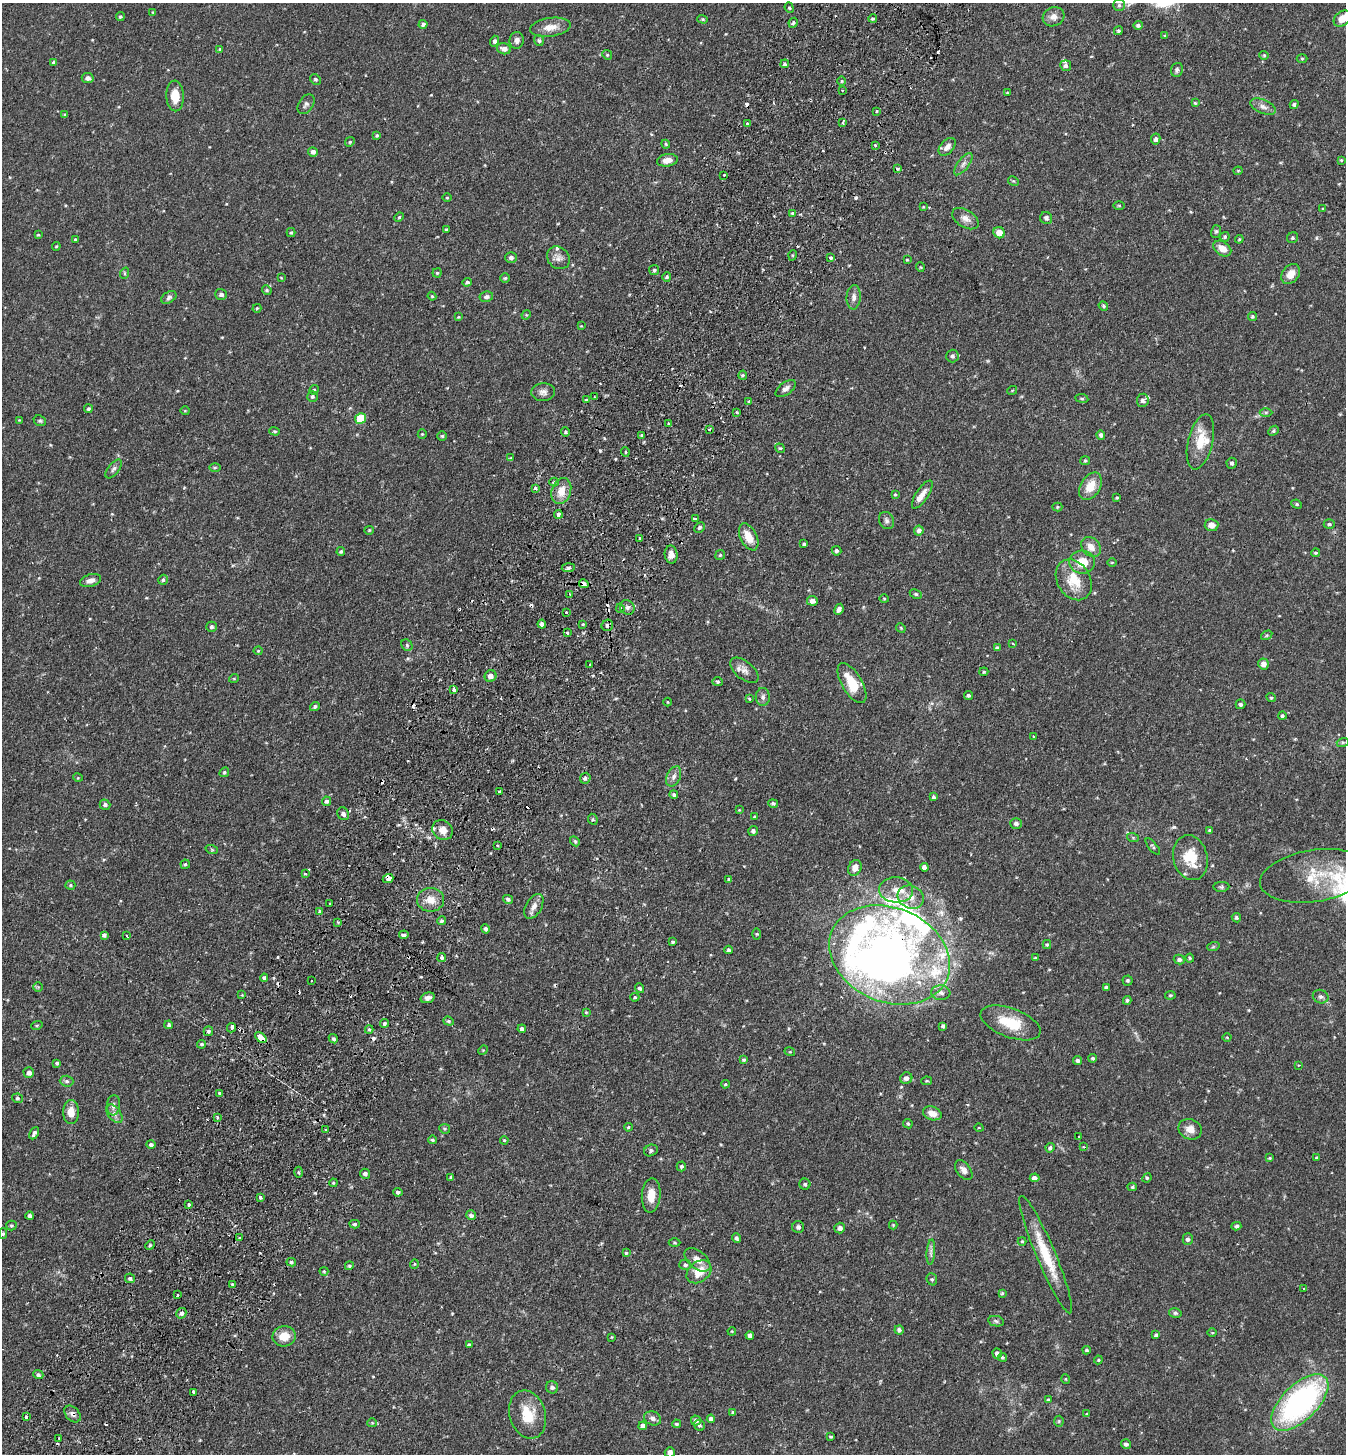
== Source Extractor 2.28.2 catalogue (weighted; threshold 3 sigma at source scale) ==
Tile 7 of 4 x 4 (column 3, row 2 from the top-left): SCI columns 2889-4232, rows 2935-4386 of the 5914 x 5870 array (HDU 1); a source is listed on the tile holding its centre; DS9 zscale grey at full resolution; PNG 1348 x 1456 px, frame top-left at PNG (2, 3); each listed source drawn as its Kron ellipse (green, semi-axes under 4 px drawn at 4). Shown black and unused: <1% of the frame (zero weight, under 2 of 3 exposures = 3% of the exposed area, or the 3 px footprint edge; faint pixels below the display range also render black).
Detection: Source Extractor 2.28.2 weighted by HDU 2 'WHT'; one run over the whole footprint, this tile lists its part. Background 0.114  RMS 0.0066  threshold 0.0297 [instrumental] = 3 sigma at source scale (4.5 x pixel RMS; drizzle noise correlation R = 1.50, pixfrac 1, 0.05/0.05 arcsec/px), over >= 5 px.
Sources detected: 457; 3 inside a brighter object's white glare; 32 cosmic-ray / hot-pixel residue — neither listed nor drawn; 13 inside a brighter listed object's ellipse — not listed separately; the other 409 listed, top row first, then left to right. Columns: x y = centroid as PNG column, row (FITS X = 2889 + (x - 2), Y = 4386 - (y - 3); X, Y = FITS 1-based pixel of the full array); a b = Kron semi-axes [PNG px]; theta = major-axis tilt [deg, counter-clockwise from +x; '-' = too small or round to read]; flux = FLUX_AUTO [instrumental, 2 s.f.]
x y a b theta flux
1119 5 6 6 - 1.4
789 8 5 4 - 1.1
153 12 4 3 - 0.54
120 17 4 4 - 0.97
1053 17 11 9 25 3.9
1342 18 9 7 40 7.1
703 19 5 4 - 0.83
873 19 4 3 - 0.75
793 23 5 4 - 1.3
423 24 4 4 - 1.8
1138 25 5 4 - 1.4
550 27 20 9 8 6.9
1118 31 4 4 - 1.1
1165 36 4 4 - 0.65
517 40 8 7 - 2.5
539 40 6 5 - 1.2
494 41 5 4 - 1.4
220 49 4 3 - 0.71
504 49 7 5 -14 3.5
607 55 5 4 - 0.77
1264 55 4 4 - 0.68
1302 58 5 3 - 0.66
54 62 4 3 - 1.4
785 64 4 4 - 1.1
1066 66 5 5 - 1.9
1177 70 7 6 - 1.5
88 78 6 5 - 2.2
315 79 6 4 -46 0.98
842 81 5 3 - 0.71
842 90 3 2 - 0.52
1007 93 4 3 - 0.52
175 96 15 8 -88 9.5
1195 103 4 3 - 0.65
306 104 11 7 58 2
1294 104 4 4 - 1.1
1263 107 13 7 -23 3.3
876 111 3 3 - 1.2
64 115 4 4 - 0.81
747 123 3 2 - 0.85
843 123 4 3 - 1.9
377 135 4 3 - 0.77
1156 139 5 4 - 1.7
350 142 5 4 - 0.81
666 144 4 3 - 0.69
875 145 3 3 - 1.2
947 147 10 6 48 3.5
313 152 5 4 - 2.3
667 160 10 6 10 5.1
1341 160 3 3 - 0.53
963 164 13 5 52 2.8
897 169 3 3 - 1.2
1238 171 4 4 - 0.59
724 175 3 3 - 1.3
1013 181 6 4 -32 0.68
447 198 5 3 - 0.61
1119 205 5 3 - 0.64
923 207 4 3 - 0.51
1323 209 4 4 - 0.59
793 213 4 4 - 1
399 217 5 4 - 0.76
1046 218 6 6 - 1.8
965 219 15 8 -32 4.2
446 230 3 3 - 0.83
1216 231 6 5 - 1.1
291 232 4 4 - 0.74
999 233 6 5 - 6.6
38 235 4 3 - 0.63
1225 237 5 4 - 1.1
1292 238 6 5 - 0.97
76 239 4 3 - 0.78
1239 239 4 3 - 0.64
56 246 4 3 - 0.57
1222 248 10 6 -35 5.9
793 255 5 3 - 0.66
511 258 5 5 - 1.9
558 258 12 10 -44 3.6
831 258 3 3 - 1.9
907 260 3 2 - 0.52
920 267 5 3 - 0.52
654 270 5 5 - 1.1
125 273 6 3 72 0.74
437 273 4 4 - 0.8
1291 274 11 8 51 6.6
667 277 4 4 - 0.86
281 278 4 3 - 0.46
505 278 4 4 - 0.89
467 282 5 4 - 1.4
267 290 5 4 - 0.96
221 294 6 5 - 1.9
432 296 4 4 - 0.64
169 297 8 5 34 1.6
486 297 7 5 11 1.8
854 297 12 7 86 3
1103 306 5 4 - 0.86
257 308 4 4 - 0.67
526 315 5 4 - 0.57
1252 316 4 4 - 0.93
458 317 4 4 - 0.51
581 326 4 3 - 0.49
952 356 6 6 - 1.6
743 375 5 4 - 0.93
786 389 12 6 37 2.6
314 390 5 4 - 0.83
1012 391 5 3 - 0.5
543 392 12 9 4 3.2
312 396 5 5 - 1.2
595 397 3 3 - 0.9
1082 398 6 3 -8 0.86
586 400 3 2 - 0.62
1143 400 6 6 - 2.3
749 402 3 3 - 1.2
88 409 4 3 - 0.92
185 411 4 4 - 0.59
737 412 4 3 - 0.73
1266 412 6 4 1 0.93
360 418 5 5 - 18
19 420 3 3 - 0.41
40 421 6 5 - 1
669 424 3 3 - 1.8
709 429 4 2 - 0.92
275 431 5 4 - 0.74
1274 431 6 4 42 1
565 432 5 4 - 0.94
422 434 5 4 - 0.64
642 435 4 3 - 0.77
1101 435 4 4 - 1.6
442 436 4 4 - 0.88
1200 442 28 12 76 14
780 448 5 4 - 0.76
625 452 5 3 - 0.62
511 458 4 3 - 0.58
1085 461 5 4 - 0.75
1232 463 5 5 - 1.3
215 467 6 4 1 0.77
114 469 11 5 53 2
554 482 4 4 - 0.76
1090 486 15 9 59 11
535 488 3 3 - 1.6
561 491 13 9 72 7.8
895 494 3 3 - 0.71
922 495 16 6 57 4.6
1117 498 4 3 - 0.69
1297 504 5 4 - 0.91
1057 507 5 4 - 0.71
558 514 4 3 - 2.4
695 519 4 3 - 2.2
886 520 9 7 -65 1.9
1329 524 5 4 - 1
1212 525 7 6 - 4.6
699 527 6 4 45 1.2
369 530 4 4 - 0.59
919 531 5 4 - 2.1
749 537 14 8 -63 8.6
640 539 3 3 - 2.7
804 544 3 3 - 0.91
1091 547 11 8 -46 5.3
836 551 5 4 - 1.3
341 552 4 4 - 0.91
1316 553 4 3 - 0.73
671 554 9 6 -80 3.7
720 555 5 4 - 0.92
1082 562 13 11 -5 12
1112 562 4 3 - 0.49
568 568 6 4 5 1.1
91 580 11 6 17 3.3
163 580 5 4 - 1.1
1074 580 22 16 -58 16
584 584 5 3 - 16
570 594 3 3 - 1.2
916 594 6 4 -27 0.98
884 598 5 3 - 0.65
812 601 5 5 - 3.5
627 607 7 7 - 2.2
620 608 4 3 - 1.3
839 609 6 4 63 2.3
566 612 3 3 - 0.89
542 624 4 4 - 2.3
583 624 4 3 - 0.56
607 625 6 5 - 1.8
211 627 5 5 - 1.2
901 628 5 4 - 0.62
567 633 3 3 - 2.1
1267 635 6 4 31 0.79
1013 644 4 2 - 0.61
407 645 6 5 - 1
997 648 4 4 - 1.6
258 651 4 4 - 0.69
590 664 3 3 - 1.3
1263 664 5 5 - 4.6
744 670 17 9 -39 4.2
984 672 4 3 - 0.74
490 676 6 5 - 3.5
234 678 5 3 - 0.55
718 682 5 4 - 0.93
852 683 22 10 -59 17
454 690 4 3 - 2.4
968 695 4 4 - 1.1
763 697 9 7 88 2.2
1271 698 5 4 - 0.9
749 699 4 3 - 0.79
668 702 4 3 - 0.45
1241 704 5 5 - 1.2
315 707 5 4 - 1.4
1282 716 4 4 - 1.1
1034 737 3 3 - 1.5
1343 742 6 4 18 0.81
224 772 5 4 - 0.85
674 776 11 6 64 3
78 778 5 3 - 0.51
585 778 5 5 - 1.7
499 792 2 2 - 0.79
674 795 4 4 - 1.3
933 797 4 4 - 0.88
326 801 4 4 - 1.4
773 803 5 4 - 0.95
105 805 5 5 - 1.3
739 810 4 4 - 0.5
343 814 6 5 - 2.2
754 817 4 3 - 0.67
593 819 6 4 -62 0.86
1016 823 5 5 - 1.9
443 830 11 9 -42 5.7
1210 830 4 4 - 0.99
753 831 5 4 - 1.6
1133 838 6 4 -20 0.82
575 841 5 4 - 0.92
497 846 3 3 - 0.98
1153 847 10 3 -51 0.99
212 850 6 4 -19 0.76
1190 858 23 17 -76 18
185 864 4 4 - 0.94
924 867 4 4 - 2.5
855 868 8 6 64 4
305 874 3 3 - 1
1314 876 54 26 9 31
388 879 5 3 - 3.9
729 879 4 3 - 0.74
70 885 5 4 - 0.83
1221 887 8 5 2 1.2
896 890 17 12 -4 7.9
911 897 13 11 -26 7.3
508 899 5 4 - 1.4
430 900 13 12 - 7.4
330 904 3 3 - 0.85
534 906 13 8 60 3.9
319 911 3 3 - 0.95
1236 918 5 4 - 1.1
442 921 5 4 - 1.1
338 922 3 3 - 1.2
485 929 5 4 - 1.3
757 934 5 3 - 0.61
104 935 4 4 - 1.7
404 935 5 4 - 1.4
127 936 3 2 - 0.65
672 942 3 3 - 0.9
1047 944 4 4 - 0.8
1213 947 6 4 19 0.72
729 950 4 4 - 1.3
890 955 62 47 -22 280
442 958 4 4 - 1.5
1035 958 4 3 - 0.68
1190 958 4 4 - 0.7
1179 959 5 4 - 1.4
264 978 4 3 - 3
311 980 3 3 - 1.1
1127 980 5 5 - 0.97
38 987 5 5 - 0.7
639 988 5 4 - 1.2
1106 988 4 3 - 1.4
941 993 9 7 -6 2.7
242 995 3 3 - 0.47
1170 995 5 4 - 0.66
635 997 4 4 - 0.79
1321 997 8 6 -22 1.8
428 998 7 5 16 2.7
1127 1000 4 4 - 1
586 1012 4 3 - 0.54
449 1021 5 4 - 0.92
385 1023 4 3 - 1.3
1010 1023 31 14 -20 20
37 1025 6 3 19 0.66
169 1025 4 4 - 1.2
943 1026 4 3 - 1.3
232 1028 5 3 - 5.1
369 1029 4 4 - 0.97
522 1029 4 4 - 1.5
208 1031 5 5 - 1.4
261 1037 7 4 -41 22
1227 1037 4 3 - 0.47
333 1039 5 4 - 1
202 1044 4 3 - 0.9
483 1050 5 4 - 0.61
790 1052 5 3 - 0.62
1093 1058 4 4 - 0.94
744 1060 4 3 - 0.98
1077 1060 4 4 - 1.3
57 1063 4 3 - 0.89
1299 1065 3 3 - 0.55
29 1073 5 5 - 2.5
906 1078 6 5 - 2.5
67 1081 7 5 -3 1.5
926 1081 5 4 - 0.7
725 1084 4 3 - 0.72
219 1093 3 3 - 0.96
17 1098 5 4 - 1.1
113 1105 10 6 84 2.4
71 1112 12 8 -89 6.9
932 1113 9 6 -18 5.4
114 1114 10 6 -53 2.7
217 1117 3 3 - 1.6
908 1124 5 4 - 0.9
628 1127 4 3 - 0.79
979 1128 4 3 - 0.48
445 1129 5 5 - 0.89
1190 1129 12 10 -23 5.1
326 1130 3 3 - 1.1
34 1133 6 3 62 1.6
1079 1137 3 3 - 1.2
432 1140 4 3 - 0.85
504 1140 4 3 - 0.54
151 1144 5 4 - 1.4
1083 1147 4 4 - 0.73
1050 1148 5 4 - 1.5
651 1150 7 5 23 1.6
1270 1158 4 3 - 0.64
1316 1158 3 3 - 0.7
681 1166 5 4 - 1.1
964 1170 11 7 -52 3.5
298 1172 5 3 - 0.87
365 1174 5 5 - 1.7
451 1177 4 3 - 0.99
1035 1178 5 4 - 2.4
1147 1178 5 4 - 0.83
333 1183 4 3 - 0.64
805 1184 5 5 - 1.1
1132 1187 4 4 - 0.85
398 1192 4 4 - 1.3
651 1195 17 9 86 7.5
260 1198 3 3 - 1.3
189 1204 4 3 - 6
471 1215 5 5 - 2
30 1216 4 3 - 1.6
355 1224 5 4 - 1.1
893 1225 4 4 - 0.59
11 1226 5 5 - 0.92
1236 1226 5 4 - 1.2
798 1227 6 6 - 1.7
840 1228 5 5 - 2.3
3 1234 5 4 - 0.86
240 1238 3 3 - 0.64
736 1238 5 4 - 1.3
1188 1239 5 5 - 1.8
1022 1241 4 4 - 0.67
675 1243 6 3 -1 0.67
150 1245 5 4 - 0.78
931 1252 12 3 85 1.9
626 1253 4 4 - 0.79
1046 1255 63 9 -67 23
697 1260 15 8 -40 5.2
291 1262 5 4 - 1.3
414 1264 5 3 - 0.5
685 1265 6 5 - 1.4
349 1266 4 4 - 1
324 1271 4 4 - 0.69
699 1272 14 10 38 10
130 1278 5 4 - 1.3
932 1279 6 5 - 1.1
233 1284 4 3 - 2.8
1303 1288 2 2 - 0.62
1002 1293 3 3 - 0.82
177 1295 3 2 - 0.62
181 1313 5 5 - 1.8
1175 1313 6 5 - 1.2
996 1321 8 5 -10 1.3
899 1330 4 4 - 1.8
732 1331 4 3 - 0.58
1212 1333 5 3 - 0.54
750 1335 4 4 - 2.1
1156 1335 4 3 - 0.98
284 1336 11 10 - 9.1
612 1337 3 2 - 0.44
469 1345 4 4 - 1.3
1087 1350 4 3 - 0.93
997 1353 5 4 - 2.3
1002 1357 4 4 - 0.91
1098 1360 4 4 - 0.6
38 1375 5 4 - 1.5
1066 1379 5 3 - 0.49
552 1387 6 6 - 1.6
193 1392 3 3 - 9.2
1048 1400 4 3 - 0.74
1300 1402 36 17 44 140
733 1412 4 3 - 0.87
73 1414 9 6 -47 2.6
1087 1414 3 3 - 0.74
528 1415 24 18 -73 16
26 1417 3 3 - 2.8
653 1418 9 6 -20 2.1
711 1419 4 4 - 2.4
696 1420 5 5 - 1.9
1059 1421 5 5 - 0.79
372 1423 5 4 - 0.65
676 1424 4 3 - 0.94
699 1425 6 5 - 1.2
643 1426 4 4 - 2.1
831 1437 3 2 - 0.71
59 1438 2 2 - 0.65
1126 1444 5 4 - 1.8
670 1452 5 5 - 2.7
Overlapping masked pixels (flux is a lower limit): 6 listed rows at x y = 584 584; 607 625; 388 879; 890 955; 261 1037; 73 1414
Isophote crosses this tile's border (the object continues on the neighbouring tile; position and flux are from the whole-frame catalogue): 2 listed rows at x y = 1342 18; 670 1452